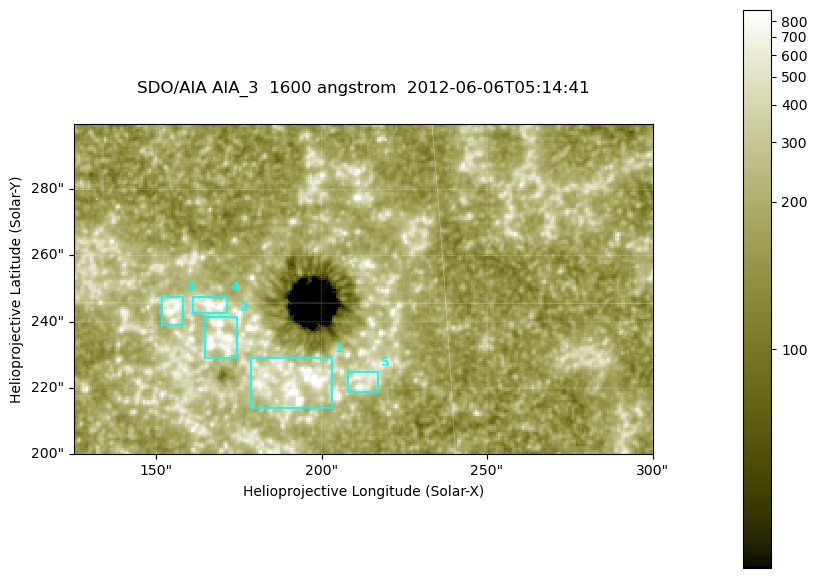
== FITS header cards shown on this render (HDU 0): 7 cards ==
TELESCOP= 'SDO/AIA '
INSTRUME= 'AIA_3   '
WAVELNTH=                 1600
WAVEUNIT= 'angstrom'
DATE-OBS= '2012-06-06T05:14:41.13'
CTYPE1  = 'HPLN-TAN'
CTYPE2  = 'HPLT-TAN'

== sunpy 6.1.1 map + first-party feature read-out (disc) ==
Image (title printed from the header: SDO/AIA AIA_3  1600 angstrom  2012-06-06T05:14:41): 287 x 164 px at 0.609 arcsec/px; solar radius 946 arcsec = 1552 px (partial field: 0.6% of the solar disc is inside the frame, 100% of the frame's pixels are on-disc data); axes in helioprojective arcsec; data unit not stated in the header (colour bar unlabelled)
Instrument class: DISC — disc imager (sunpy class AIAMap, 1600 A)
Bright regions (active regions / flare kernels): reference = the on-disc median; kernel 3 px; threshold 5 sigma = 319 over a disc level ~179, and >= 1.15x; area >= 47 px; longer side >= 3 px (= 1.8 arcsec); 5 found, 5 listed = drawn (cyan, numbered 1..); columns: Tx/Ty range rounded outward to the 2 arcsec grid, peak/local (2 s.f.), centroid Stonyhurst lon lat
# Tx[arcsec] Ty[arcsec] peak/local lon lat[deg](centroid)
1 178..204 214..230 7.4 +12 +14
2 164..176 228..242 7.7 +11 +14
3 152..158 238..248 5.8 +10 +15
4 160..172 242..248 7.2 +10 +15
5 208..218 218..226 4.4 +13 +14